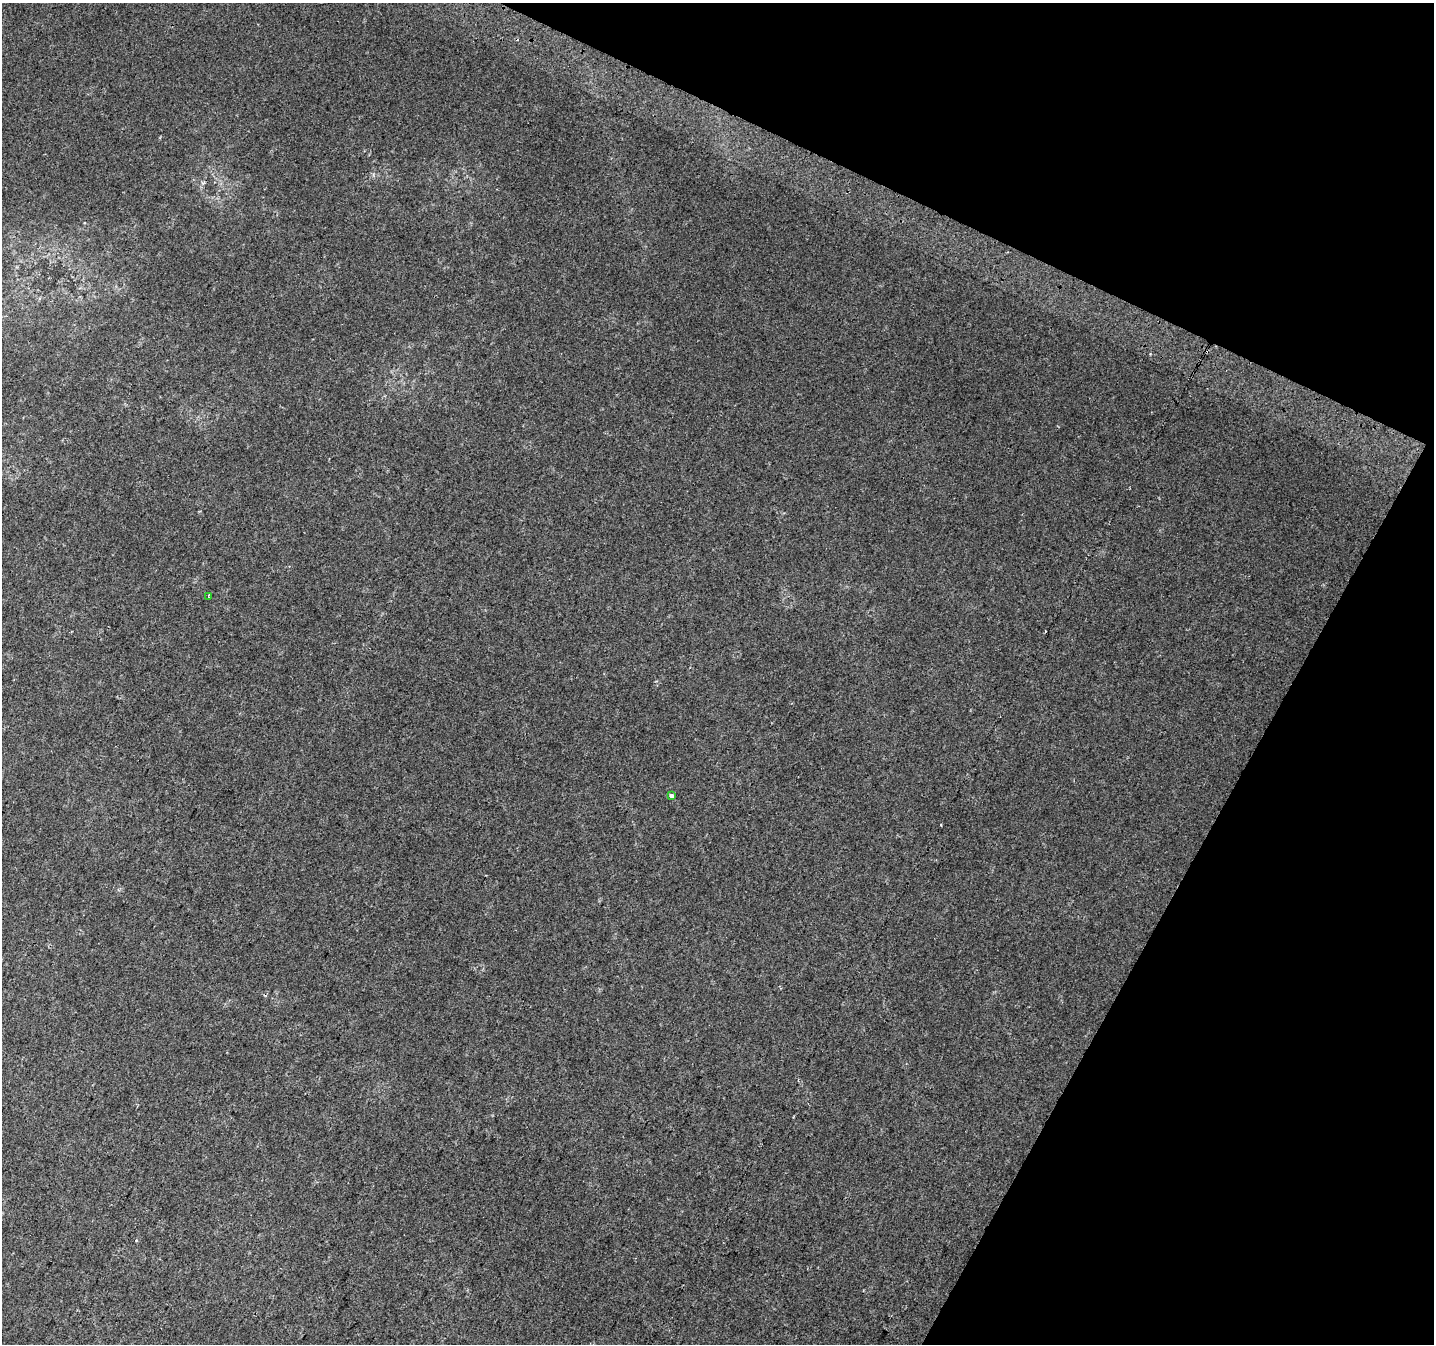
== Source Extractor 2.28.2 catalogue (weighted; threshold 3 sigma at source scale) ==
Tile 8 of 4 x 4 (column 4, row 2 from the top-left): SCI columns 4322-5753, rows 2989-4330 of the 5773 x 5911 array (HDU 1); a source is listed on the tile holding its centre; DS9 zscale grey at full resolution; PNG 1436 x 1346 px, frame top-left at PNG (2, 3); each listed source drawn as its Kron ellipse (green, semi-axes under 4 px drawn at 4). Shown black and unused: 23% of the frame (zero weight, under 2 of 3 exposures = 2% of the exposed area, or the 3 px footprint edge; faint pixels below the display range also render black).
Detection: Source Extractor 2.28.2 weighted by HDU 2 'WHT'; one run over the whole footprint, this tile lists its part. Background 0.0321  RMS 0.01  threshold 0.046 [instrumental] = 3 sigma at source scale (4.5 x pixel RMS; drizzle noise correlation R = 1.50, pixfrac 1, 0.0396/0.0396 arcsec/px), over >= 5 px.
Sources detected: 3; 1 cosmic-ray / hot-pixel residue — neither listed nor drawn; the other 2 listed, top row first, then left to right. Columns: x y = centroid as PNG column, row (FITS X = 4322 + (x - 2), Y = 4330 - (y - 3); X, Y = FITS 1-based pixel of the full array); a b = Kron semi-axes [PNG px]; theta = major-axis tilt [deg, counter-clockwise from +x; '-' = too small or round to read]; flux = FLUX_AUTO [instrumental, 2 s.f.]
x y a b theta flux
209 597 3 2 - 0.9
671 796 4 3 - 5.3